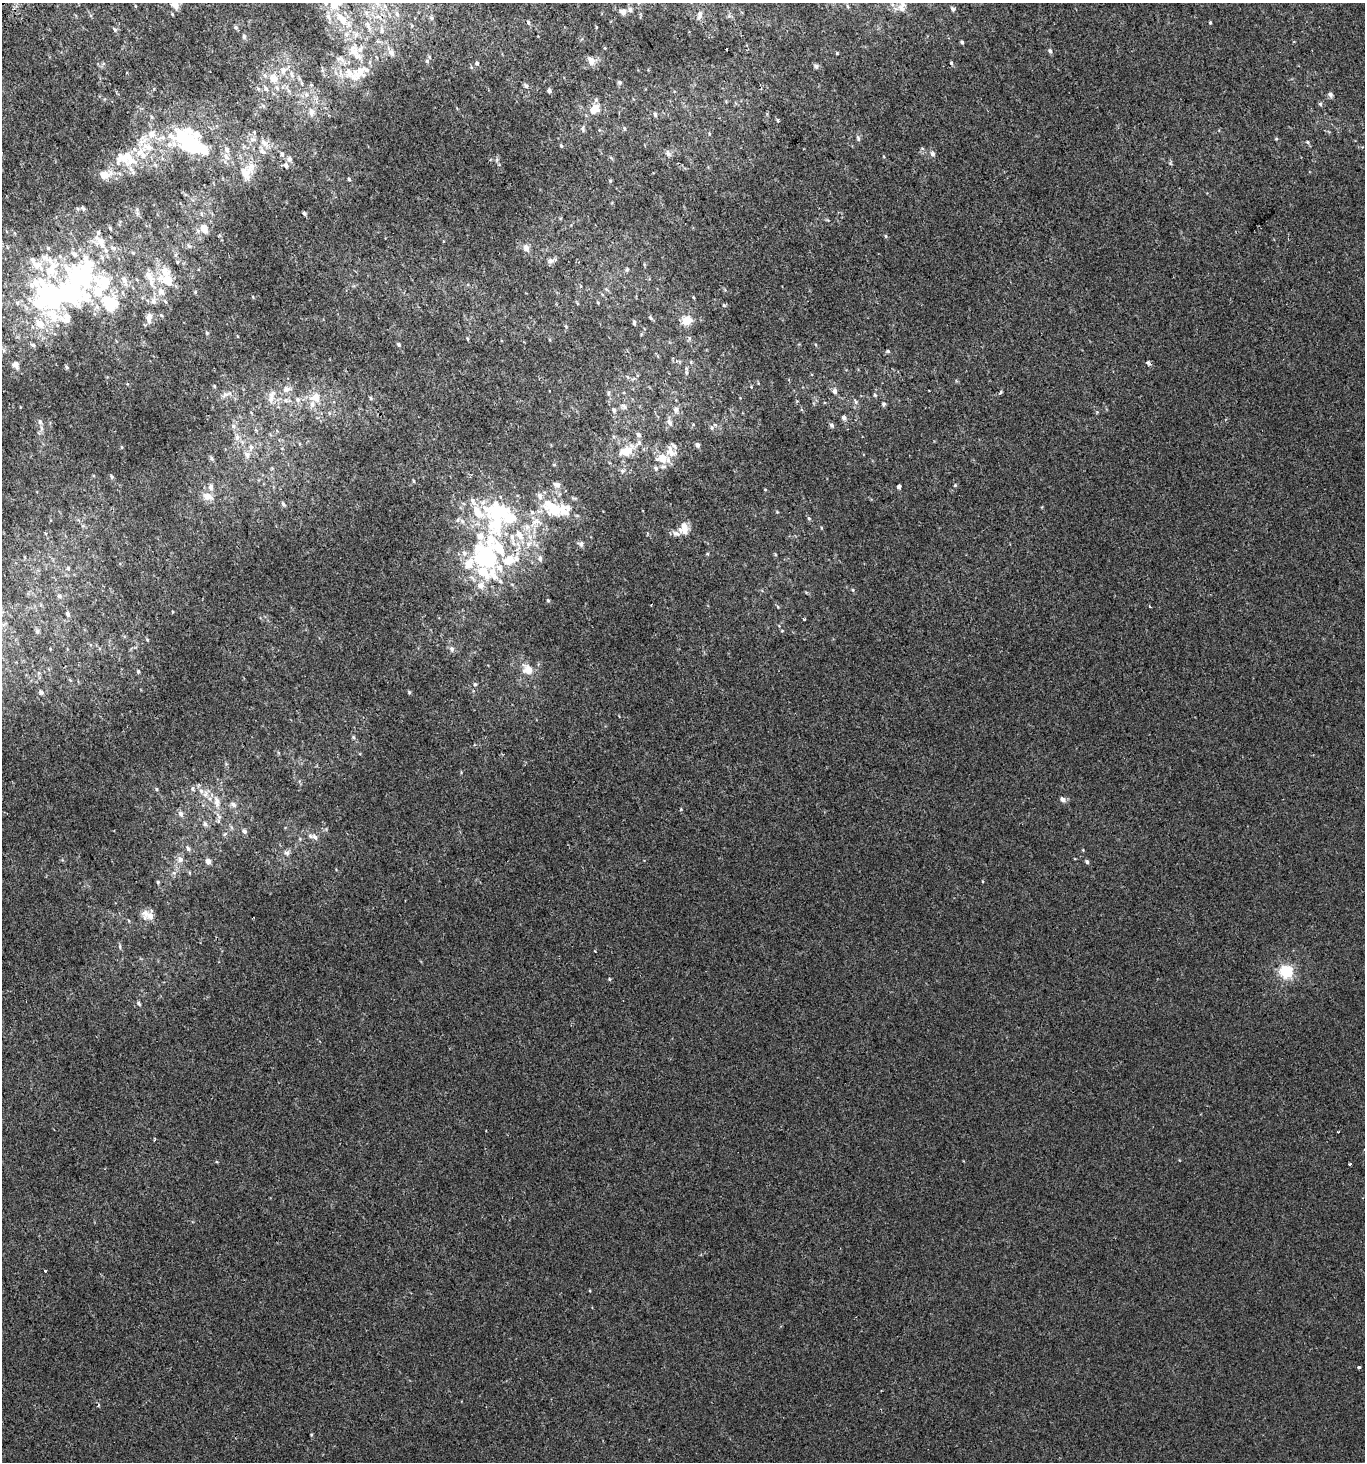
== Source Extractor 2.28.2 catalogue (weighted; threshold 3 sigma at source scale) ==
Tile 11 of 4 x 4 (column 3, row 3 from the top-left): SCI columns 2915-4277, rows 1484-2943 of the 5768 x 5893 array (HDU 1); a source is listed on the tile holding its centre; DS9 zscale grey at full resolution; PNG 1367 x 1464 px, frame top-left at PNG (2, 3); no overlay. Shown black and unused: <1% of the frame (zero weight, under 2 of 3 exposures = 2% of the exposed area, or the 3 px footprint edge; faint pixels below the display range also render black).
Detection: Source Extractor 2.28.2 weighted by HDU 2 'WHT'; one run over the whole footprint, this tile lists its part. Background 0.00131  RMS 0.0028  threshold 0.0126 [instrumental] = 3 sigma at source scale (4.5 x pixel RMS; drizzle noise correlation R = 1.50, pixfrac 1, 0.0396/0.0396 arcsec/px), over >= 5 px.
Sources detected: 281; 12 inside a brighter object's white glare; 1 cosmic-ray / hot-pixel residue — not listed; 58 inside a brighter listed object's ellipse — not listed separately; the other 210 listed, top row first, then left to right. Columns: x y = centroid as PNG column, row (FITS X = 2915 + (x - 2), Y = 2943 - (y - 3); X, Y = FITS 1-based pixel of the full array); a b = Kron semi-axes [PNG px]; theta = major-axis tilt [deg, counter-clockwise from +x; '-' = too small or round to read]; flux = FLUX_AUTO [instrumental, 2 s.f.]
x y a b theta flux
325 3 10 6 -60 1.1
175 4 12 8 -59 2.1
902 7 15 9 75 2
630 9 8 6 -71 0.81
953 9 5 4 - 0.66
623 12 8 7 - 1.1
397 14 6 6 - 0.6
699 15 13 6 74 1.1
328 16 10 6 -71 1.1
431 18 5 5 - 0.4
342 19 21 10 -54 5.2
528 22 6 4 -72 0.46
1210 22 4 3 - 0.26
236 27 6 5 - 0.48
596 27 5 3 - 0.21
115 30 6 5 - 0.57
244 36 7 5 -87 0.54
962 42 4 3 - 0.47
605 48 5 3 - 0.21
726 49 3 3 - 1.1
354 51 16 11 -53 3.6
1050 51 5 4 - 0.73
391 53 8 6 -48 1.1
837 53 4 3 - 0.23
591 60 11 8 -61 1.8
427 61 6 5 - 0.49
477 63 5 4 - 0.43
951 63 5 4 - 0.34
816 66 6 6 - 0.55
471 67 6 3 -73 0.28
283 70 9 7 71 1.3
367 70 7 6 - 0.84
349 73 28 12 -48 5.4
292 75 9 5 -68 0.84
273 78 13 11 -7 3.6
620 82 6 6 - 0.5
526 86 7 5 -59 0.57
266 89 7 6 - 0.8
549 91 4 3 - 1.1
306 94 7 5 -78 0.7
1330 95 7 5 -37 0.75
1320 104 5 5 - 0.49
595 109 13 9 38 3.4
311 112 13 7 88 1.5
655 115 5 4 - 0.6
778 120 4 3 - 0.54
624 128 5 5 - 0.36
583 129 8 4 -83 0.53
254 132 5 3 - 0.28
181 137 42 22 28 19
253 139 11 4 0 0.9
858 139 8 5 -65 0.51
1276 139 4 4 - 0.27
142 141 17 11 48 3.6
264 142 11 8 -43 1.7
1308 142 6 4 -42 0.47
561 146 5 4 - 0.34
262 151 12 5 -25 1
282 154 6 6 - 0.64
668 154 8 5 -62 0.76
932 154 7 6 - 0.77
226 156 9 6 -70 1.3
289 159 6 6 - 0.94
132 161 51 12 5 8.6
286 165 7 5 -64 0.91
246 173 17 13 -81 4.2
105 175 11 7 17 3.6
349 179 4 4 - 0.32
610 181 5 4 - 0.32
83 209 6 4 -54 0.42
137 213 6 4 -45 0.48
304 213 4 4 - 0.51
202 214 6 4 -71 0.38
110 228 6 4 -47 0.33
204 228 9 7 -64 2.8
886 236 5 4 - 0.34
101 242 20 10 -62 3.8
189 246 6 4 -43 0.39
48 248 6 5 - 0.44
526 248 9 7 -63 1.3
550 261 9 7 30 0.9
177 262 5 3 - 0.24
37 265 18 11 -31 4.1
627 269 5 5 - 0.39
76 277 48 34 -85 35
150 278 10 8 -41 1.7
124 280 16 7 -70 1.9
167 280 18 11 -27 5.2
161 292 9 9 - 2
195 292 5 4 - 0.32
108 301 18 11 9 7.4
153 301 9 8 - 1.4
724 305 5 4 - 0.3
149 318 10 6 86 2
650 318 6 4 -59 0.35
687 320 10 8 28 3.7
634 323 6 4 -88 0.47
40 324 16 10 -39 4.1
207 333 6 3 -19 0.31
468 339 5 3 - 0.3
33 345 5 5 - 0.49
399 345 6 5 - 0.42
3 350 7 4 -88 0.55
888 351 5 5 - 0.37
1148 363 5 4 - 0.79
15 365 8 7 - 1.3
67 367 5 4 - 0.36
686 372 5 5 - 0.41
214 386 4 4 - 0.31
286 389 12 9 3 1.6
835 391 6 5 - 1.1
1000 392 4 3 - 1.1
608 393 6 4 82 0.48
225 394 9 6 45 1.1
271 395 15 9 64 2.2
875 395 5 4 - 0.31
315 397 14 11 4 3.6
371 398 5 5 - 0.37
298 400 8 7 - 1
855 402 8 4 -81 0.55
883 404 5 5 - 0.46
624 407 8 7 - 0.85
676 409 8 7 - 1
614 410 6 5 - 0.71
844 418 6 5 - 0.92
40 422 7 6 - 0.64
669 423 9 6 -66 1.1
831 425 6 5 - 0.69
233 426 7 5 -50 0.74
712 428 6 4 -74 0.51
638 435 6 5 - 0.83
237 437 9 7 61 1.1
697 445 5 4 - 0.99
251 447 9 7 -89 1.2
670 448 15 13 -75 2.6
626 451 17 11 17 4.5
247 455 10 7 -68 1.3
663 458 9 8 - 4.1
656 468 6 5 - 0.62
622 471 6 5 - 0.54
112 477 6 4 -50 0.5
414 481 5 3 - 0.25
557 485 9 6 -13 1.2
955 485 4 4 - 0.29
211 487 10 7 -84 1.2
899 487 4 4 - 2.4
765 489 5 3 - 0.21
540 496 8 6 -77 1.1
208 497 14 9 -19 2.3
473 501 12 6 -62 1.3
283 504 6 4 -60 0.53
556 510 23 12 -2 7.4
532 512 6 5 - 0.58
809 518 6 4 -66 0.42
462 521 7 5 -55 0.74
535 521 12 4 25 1.2
496 523 40 29 75 21
684 526 10 10 - 1.9
46 533 5 4 - 0.48
676 534 12 7 -20 1.2
528 544 8 7 - 1.2
581 544 8 6 -85 0.71
707 554 5 3 - 0.26
540 558 7 6 - 0.83
508 561 16 12 38 5.7
68 568 6 4 73 0.36
484 572 43 16 -67 12
853 590 5 3 - 0.28
59 596 6 5 - 0.54
548 600 4 4 - 0.37
651 605 3 2 - 0.18
1150 607 4 3 - 0.21
68 614 7 5 -74 0.71
804 619 3 2 - 0.41
37 631 6 5 - 0.52
782 631 5 3 - 0.23
147 640 5 4 - 0.29
452 649 7 6 - 0.81
528 670 13 10 -37 3.6
138 671 5 4 - 0.4
70 680 6 3 -20 0.29
475 684 5 5 - 0.39
41 692 7 6 - 0.71
409 692 5 4 - 0.35
353 737 6 4 -71 0.36
156 789 5 3 - 0.3
205 794 10 8 85 1.6
1063 799 7 6 - 0.94
217 802 15 8 -81 2.3
233 804 9 6 -34 0.88
181 814 7 6 - 1
205 824 6 5 - 0.62
245 831 6 5 - 0.72
315 837 8 6 -44 1.2
188 849 6 5 - 0.66
287 853 8 6 -14 0.76
180 859 8 8 - 1.2
208 862 6 5 - 1.4
1087 862 4 4 - 0.64
158 882 5 4 - 0.31
148 915 18 9 -31 2.5
120 947 7 4 84 0.43
1286 972 6 5 - 39
609 979 5 3 - 0.3
139 1003 7 4 -70 0.43
154 1140 3 3 - 0.51
1350 1164 3 3 - 1.8
45 1271 3 2 - 0.49
1358 1367 3 3 - 0.88
311 1435 3 3 - 0.22
Overlapping masked pixels (flux is a lower limit): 1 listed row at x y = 132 161
Isophote crosses this tile's border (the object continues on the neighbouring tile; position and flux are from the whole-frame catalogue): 2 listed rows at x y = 325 3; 175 4
Unlisted compact peaks at least as high as the median listed source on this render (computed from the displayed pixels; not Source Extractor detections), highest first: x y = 681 809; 922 148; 777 512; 1097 412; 211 458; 1083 850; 497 160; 778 607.